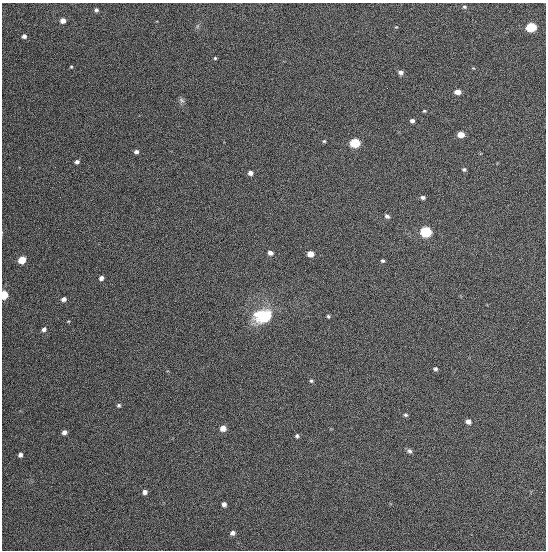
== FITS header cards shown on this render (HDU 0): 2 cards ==
NAXIS1  =                  544
NAXIS2  =                  548

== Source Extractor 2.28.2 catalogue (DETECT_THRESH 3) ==
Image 544 x 548 px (HDU 0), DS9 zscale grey, 1 PNG px = 1 image px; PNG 548 x 552 px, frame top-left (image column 1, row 548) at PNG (2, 3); no overlay
Background 1340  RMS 62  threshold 187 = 3 sigma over >= 5 px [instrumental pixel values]
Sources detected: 48; all 48 listed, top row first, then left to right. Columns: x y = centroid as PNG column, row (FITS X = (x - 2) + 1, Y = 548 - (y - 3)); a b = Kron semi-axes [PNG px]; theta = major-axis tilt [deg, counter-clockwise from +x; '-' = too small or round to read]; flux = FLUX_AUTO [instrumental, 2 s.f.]
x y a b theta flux
464 7 6 5 - 7000
96 10 4 4 - 10000
63 21 5 4 - 31000
396 27 4 4 - 3600
531 27 6 5 - 280000
24 36 5 4 - 15000
215 58 4 4 - 5300
71 67 5 4 - 4600
473 68 5 4 - 3800
401 72 6 5 - 16000
458 92 5 4 - 35000
181 100 8 6 -38 11000
424 111 4 3 - 4600
412 121 4 4 - 14000
461 135 5 4 - 54000
324 141 4 4 - 4800
355 143 6 5 - 320000
136 152 5 4 - 15000
77 162 4 4 - 13000
464 169 4 4 - 8200
250 173 4 4 - 23000
423 197 5 4 - 11000
387 216 6 5 - 13000
426 232 6 5 - 530000
270 253 5 4 - 22000
310 254 5 5 - 51000
22 260 5 5 - 110000
383 261 4 4 - 7700
101 278 4 4 - 19000
4 295 5 4 - 210000
64 299 5 4 - 17000
263 316 19 14 11 180000
328 316 5 3 - 6300
68 321 5 3 - 3200
44 329 5 5 - 14000
435 369 5 4 - 7600
311 381 5 5 - 6000
119 405 5 4 - 7800
406 415 6 4 -16 6400
468 421 6 5 - 18000
223 428 5 5 - 37000
64 432 5 5 - 18000
297 436 4 4 - 7900
409 451 7 6 - 11000
20 455 4 4 - 13000
145 492 5 4 - 18000
224 504 5 4 - 14000
232 533 5 5 - 15000
At the frame edge (FLAGS 8, measured only in part): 1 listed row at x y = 4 295